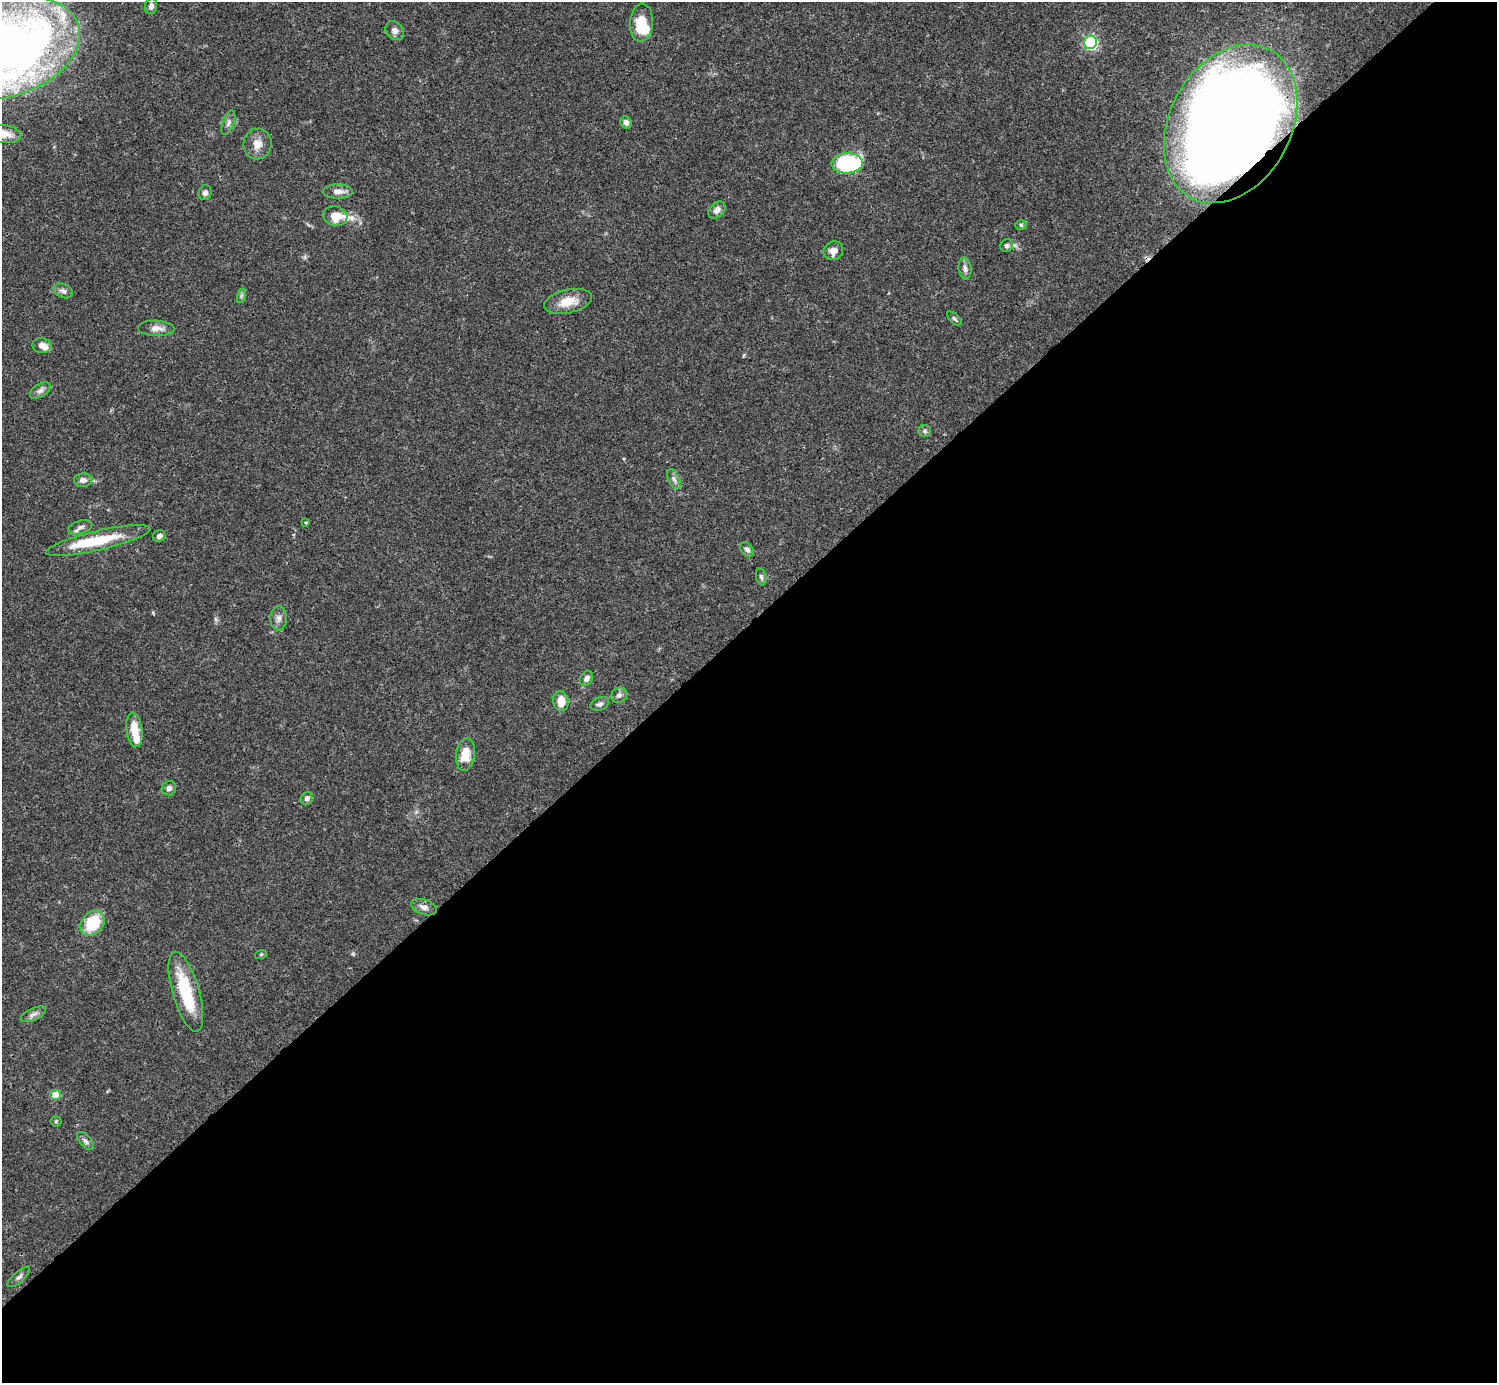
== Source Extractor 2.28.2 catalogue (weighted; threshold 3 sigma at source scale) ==
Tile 15 of 4 x 4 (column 3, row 4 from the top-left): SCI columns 2990-4484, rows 159-1539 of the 5982 x 5981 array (HDU 1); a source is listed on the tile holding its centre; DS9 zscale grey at full resolution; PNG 1499 x 1385 px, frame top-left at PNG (2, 2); each listed source drawn as its Kron ellipse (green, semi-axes under 4 px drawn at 4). Shown black and unused: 55% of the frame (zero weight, under 3 of 4 exposures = <1% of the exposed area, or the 3 px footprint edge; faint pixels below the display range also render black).
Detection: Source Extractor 2.28.2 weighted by HDU 2 'WHT'; one run over the whole footprint, this tile lists its part. Background 0.0403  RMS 0.0026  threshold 0.0119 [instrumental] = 3 sigma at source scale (4.5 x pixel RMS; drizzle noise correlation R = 1.50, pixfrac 1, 0.05/0.05 arcsec/px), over >= 5 px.
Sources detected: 59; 3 inside a brighter object's white glare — neither listed nor drawn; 3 inside a brighter listed object's ellipse — not listed separately; the other 53 listed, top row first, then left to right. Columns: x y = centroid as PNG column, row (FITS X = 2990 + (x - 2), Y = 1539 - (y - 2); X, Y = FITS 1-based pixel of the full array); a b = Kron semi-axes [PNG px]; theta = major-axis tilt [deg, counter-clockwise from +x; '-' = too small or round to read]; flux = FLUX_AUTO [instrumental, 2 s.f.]
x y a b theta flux
151 6 8 6 80 1.1
641 23 19 11 85 7
395 31 10 8 -47 1.2
1091 42 6 6 - 46
2 48 80 49 16 280
626 122 6 5 - 0.93
228 123 13 5 70 0.98
1231 124 84 61 61 550
4 134 16 9 -5 2.9
257 144 15 14 - 2.9
847 163 16 10 2 27
338 191 15 7 1 1.7
205 193 7 6 - 0.87
717 210 10 7 47 1.5
335 216 12 9 -13 4
1021 225 5 5 - 0.46
1007 246 6 6 - 0.67
833 251 10 9 - 2
965 269 11 6 -83 1.1
63 291 10 7 -25 1.1
241 296 7 4 71 0.53
568 301 24 11 13 5
954 319 9 4 -41 0.52
156 328 18 7 -2 2
42 345 9 7 -8 2
40 391 11 6 32 1.1
925 431 6 6 - 0.53
674 479 10 5 -65 0.93
83 480 9 7 4 1.2
306 522 3 3 - 0.28
80 527 12 6 16 1.1
159 536 6 5 - 1
98 540 53 9 13 12
747 549 8 6 -53 0.9
761 577 9 5 -77 0.63
279 618 12 8 88 1.3
587 678 8 6 56 1.1
619 695 8 7 - 0.98
561 701 10 7 -80 3.7
600 704 9 6 22 0.84
134 730 17 8 -83 4.5
465 755 16 9 81 5
169 788 7 7 - 0.97
307 798 7 6 - 0.96
424 907 13 7 -19 1.5
93 923 13 11 49 11
261 954 6 3 19 0.29
186 992 41 13 -74 14
33 1014 14 6 24 1.2
56 1095 5 5 - 5.5
56 1121 5 5 - 0.36
85 1141 11 5 -48 0.88
19 1277 14 5 41 0.91
Overlapping masked pixels (flux is a lower limit): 2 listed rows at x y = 2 48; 1231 124
Isophote crosses this tile's border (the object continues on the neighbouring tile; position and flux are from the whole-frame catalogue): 2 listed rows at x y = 2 48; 4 134